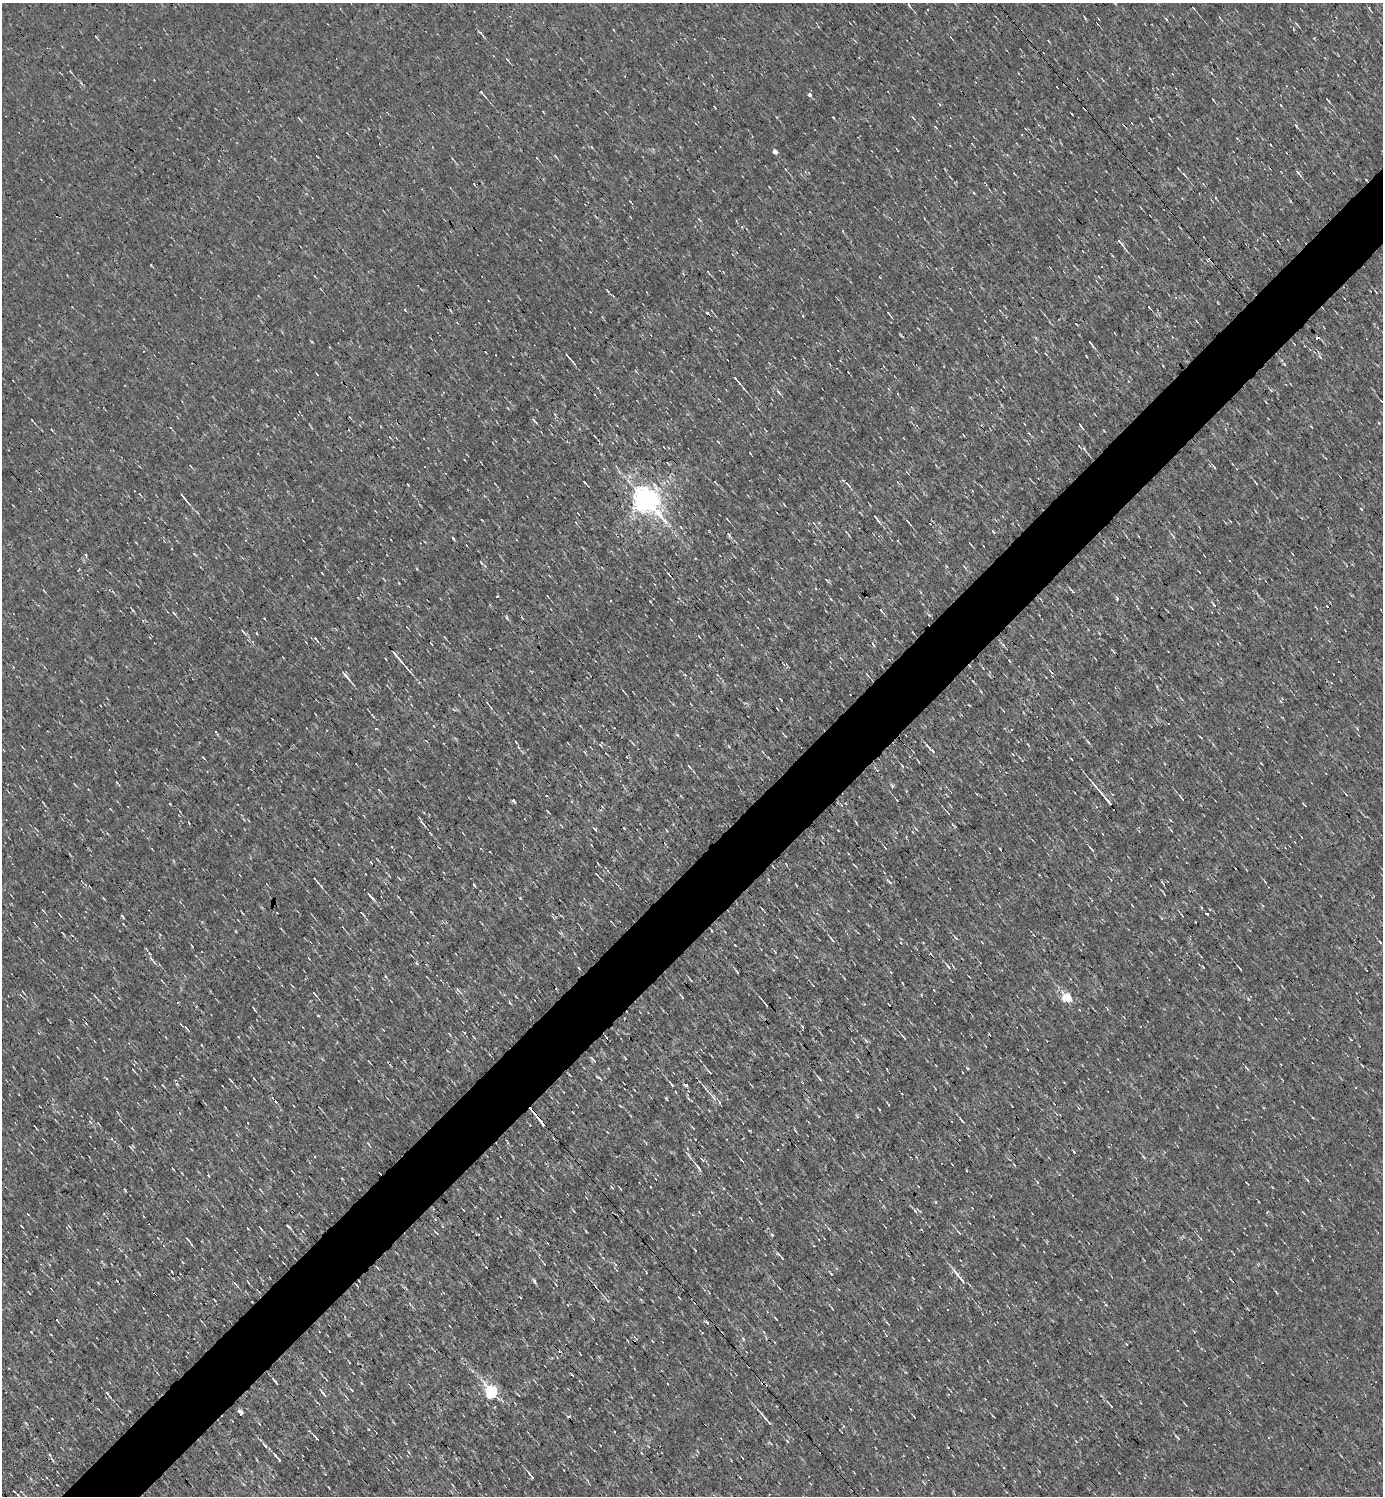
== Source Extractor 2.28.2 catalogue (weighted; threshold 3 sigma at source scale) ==
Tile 7 of 4 x 4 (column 3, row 2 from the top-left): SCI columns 2915-4295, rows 2987-4480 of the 5973 x 5973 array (HDU 1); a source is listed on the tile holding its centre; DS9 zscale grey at full resolution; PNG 1385 x 1498 px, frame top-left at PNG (2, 3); no overlay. Shown black and unused: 5% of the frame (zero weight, under 3 of 4 exposures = <1% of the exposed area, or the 3 px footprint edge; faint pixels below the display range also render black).
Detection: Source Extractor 2.28.2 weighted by HDU 2 'WHT'; one run over the whole footprint, this tile lists its part. Background 9.75e-05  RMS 0.041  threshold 0.185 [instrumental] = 3 sigma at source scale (4.5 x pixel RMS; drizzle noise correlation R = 1.50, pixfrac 1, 0.05/0.05 arcsec/px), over >= 5 px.
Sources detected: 262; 18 cosmic-ray / hot-pixel residue — not listed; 2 inside a brighter listed object's ellipse — not listed separately; the other 242 listed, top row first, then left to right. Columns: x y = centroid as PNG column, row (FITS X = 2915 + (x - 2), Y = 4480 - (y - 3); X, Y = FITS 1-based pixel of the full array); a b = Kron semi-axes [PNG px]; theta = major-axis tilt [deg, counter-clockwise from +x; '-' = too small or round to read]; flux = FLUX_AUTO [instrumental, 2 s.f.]
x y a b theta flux
909 5 7 3 -56 5.7
1193 8 3 2 - 4.3
1166 19 5 3 - 3.5
480 33 4 3 - 14
96 37 6 2 -46 4.1
951 37 6 2 -54 3.6
70 71 4 2 - 3.1
624 76 3 2 - 2.5
482 93 11 3 -49 9.7
809 94 4 4 - 14
1328 100 5 2 - 5
939 104 5 2 - 3.8
833 117 4 2 - 2.7
299 118 6 2 -50 3.5
913 118 6 3 -48 5.8
1296 126 7 3 -56 8
935 127 5 3 - 3.7
775 151 4 4 - 32
453 159 5 3 - 3.7
1298 173 11 4 -54 8.9
1184 174 7 3 -45 6.9
974 192 3 3 - 6.7
1215 197 3 2 - 3.4
596 216 7 3 -49 5.1
699 219 5 4 - 4.2
742 227 4 4 - 3.7
1278 241 3 2 - 2.2
1120 242 12 4 -47 13
151 265 3 2 - 4.1
708 272 5 3 - 3.2
880 277 3 2 - 3.9
608 291 5 3 - 4.3
1149 307 4 2 - 4.5
803 316 3 3 - 2.9
1091 343 8 2 -54 6.7
1294 344 4 2 - 2.6
568 356 14 2 -51 10
1320 356 6 4 -45 6.3
840 360 3 3 - 3.1
1284 364 5 3 - 4.5
944 366 3 2 - 2.6
1163 366 3 2 - 3.5
736 380 13 3 -51 15
779 392 8 4 -47 7.8
32 420 3 2 - 2.7
1024 424 3 2 - 3.3
1081 426 7 2 -52 6.3
1311 427 4 2 - 3.5
616 435 2 2 - 2.8
903 438 3 2 - 2.8
718 442 4 2 - 3.5
1084 449 7 4 -46 7.1
585 482 4 2 - 3.8
715 482 5 3 - 3.6
1256 483 5 2 - 4.4
849 485 6 2 -47 4.9
184 497 13 2 -50 14
645 498 9 7 -47 5600
784 504 5 2 - 3.8
1361 509 3 3 - 4.2
876 517 12 3 -49 13
727 519 4 2 - 3.2
908 522 7 2 -53 7.3
814 523 4 3 - 2.9
993 532 4 2 - 4.7
729 535 8 4 -60 8.6
1173 536 10 3 -53 6.7
453 538 4 2 - 5.4
970 543 5 2 - 4.7
85 555 4 3 - 5.2
481 562 6 3 -48 5.2
1199 572 3 2 - 2.8
44 591 6 2 -45 3.2
497 596 3 2 - 4.3
1117 598 7 4 -67 5.8
831 599 5 3 - 3.3
1214 605 7 3 -55 6.7
132 610 9 2 -54 4.8
174 613 6 3 -45 5
929 615 5 4 - 5.2
507 617 5 3 - 5
671 619 4 3 - 3
243 631 9 3 -45 7.9
699 636 5 2 - 3.1
315 638 3 3 - 92
1113 651 7 3 -60 5
397 656 22 3 -50 26
867 674 5 2 - 5.1
345 675 16 3 -50 19
780 699 4 2 - 3.2
1281 700 8 3 65 4.8
969 705 4 2 - 2.9
1200 737 5 2 - 3.1
1088 741 6 2 -45 5.2
600 745 6 4 -45 6.4
1028 745 5 3 - 4.1
929 748 7 3 -52 8.8
585 752 5 3 - 4.1
763 752 4 3 - 3.5
627 757 3 2 - 2.9
203 758 4 2 - 4.7
689 766 6 2 -49 5.3
902 766 5 3 - 3.5
892 785 6 4 -45 6.2
379 790 5 4 - 3.8
1346 794 5 3 - 3.7
1104 797 28 2 -50 53
1182 798 8 3 -54 7.3
897 800 4 2 - 3.5
513 801 4 3 - 11
951 806 5 3 - 4.1
423 823 10 3 -49 9.4
624 828 4 2 - 3.2
595 829 7 3 -52 8.1
667 830 4 2 - 3.5
885 848 4 2 - 3.6
1092 849 9 3 -50 10
787 865 4 2 - 2.9
596 874 4 2 - 4.6
315 879 10 3 -52 9.7
890 883 4 4 - 12
474 885 5 3 - 4.3
370 896 13 3 -49 13
1201 907 4 3 - 3.7
43 910 6 3 -53 4.8
59 914 5 2 - 3
362 914 9 2 -51 5.7
1207 914 3 3 - 7.9
1182 915 6 2 -47 3.6
123 917 5 3 - 5.5
236 931 4 3 - 3.2
712 931 3 2 - 4.3
63 933 8 2 -50 5.1
956 938 5 3 - 4.5
832 940 5 3 - 5.8
982 942 3 2 - 2.1
735 945 3 2 - 3.2
775 952 7 3 -55 4.8
151 959 13 4 -49 13
416 963 5 3 - 5.3
948 966 9 3 -58 7.1
579 968 5 3 - 3.6
1240 968 5 2 - 5.7
737 971 9 2 -52 5.5
891 972 5 3 - 4
385 976 4 4 - 4.7
690 980 9 2 -44 5.5
162 981 5 2 - 3.4
903 983 3 2 - 2.8
458 990 12 3 -50 8.8
934 990 3 3 - 2.8
314 994 7 3 -55 7.2
95 996 6 3 -52 4.6
682 997 5 3 - 4.4
789 997 4 3 - 4.9
1067 998 6 5 - 200
766 1004 6 2 -49 7.7
254 1009 8 3 -51 5.8
318 1015 4 3 - 4.3
803 1027 3 3 - 17
186 1028 8 3 -46 6.1
904 1037 8 3 -51 8.1
866 1041 8 3 -50 6.1
625 1058 5 2 - 3.3
593 1060 9 3 -43 7.1
13 1067 3 2 - 2.7
967 1068 5 3 - 4.5
1246 1068 8 2 -50 4.8
133 1070 4 2 - 3
709 1072 5 3 - 5.1
819 1078 9 3 -48 8.7
230 1080 5 2 - 5.8
686 1085 4 3 - 9.9
713 1097 12 4 -57 15
180 1113 4 3 - 3
539 1118 9 4 -49 47
120 1120 5 3 - 3.8
962 1120 11 2 -45 7.1
693 1128 5 2 - 3.3
508 1143 4 4 - 4.3
369 1144 8 2 -55 4
1144 1157 5 3 - 4.5
702 1160 8 3 -48 7.4
742 1160 6 2 -45 3.8
698 1168 11 3 -52 18
173 1169 4 2 - 3
1307 1180 6 3 -52 4.4
651 1187 3 2 - 3.5
724 1189 4 3 - 2.9
125 1190 5 2 - 4.2
266 1210 4 4 - 4.9
916 1210 9 3 63 6.3
28 1214 4 2 - 2.8
435 1219 5 4 - 5.3
497 1219 3 3 - 3.6
69 1226 6 3 -45 5
288 1226 6 3 -42 8
261 1229 6 2 -50 4.9
436 1233 6 2 -49 3.9
478 1234 6 2 -13 4.1
187 1239 10 3 -48 9.2
695 1250 4 2 - 2.9
782 1258 7 3 -54 5.2
544 1263 6 2 -45 3.3
486 1267 2 2 - 4
171 1271 3 2 - 3.1
646 1272 4 2 - 2.7
961 1279 22 4 -50 37
248 1282 6 3 -55 4.6
98 1283 4 3 - 3.3
235 1284 11 2 -48 6.1
406 1288 10 3 -40 6.6
520 1297 3 2 - 3
568 1305 3 3 - 3.5
776 1319 5 2 - 3.8
707 1322 7 3 -19 6.3
1194 1332 3 2 - 7.5
51 1334 3 2 - 4.8
743 1339 5 3 - 4.8
928 1340 4 2 - 2.8
635 1369 4 2 - 3.3
275 1382 9 3 -52 7.2
352 1390 4 3 - 4
323 1392 9 3 -48 7.7
492 1392 7 6 - 600
108 1394 11 3 -55 9.2
347 1398 8 2 -58 4.5
1185 1404 5 2 - 3.3
1111 1406 4 2 - 3.7
240 1412 6 3 -40 34
914 1417 4 2 - 3
52 1418 3 2 - 2.9
767 1420 21 3 -50 24
26 1423 5 3 - 4.1
1177 1437 9 2 -42 5.7
317 1438 5 2 - 4.3
787 1441 3 3 - 7.6
265 1446 4 3 - 7.4
279 1460 7 3 -49 13
1004 1468 3 3 - 9.1
530 1475 13 3 -52 12
14 1491 3 2 - 3.2
Overlapping masked pixels (flux is a lower limit): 1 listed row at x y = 539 1118
Unlisted compact peaks at least as high as the median listed source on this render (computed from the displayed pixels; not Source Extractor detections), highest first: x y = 534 1281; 772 1235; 666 1098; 831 1274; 408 485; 936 1202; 405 310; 368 1429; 1003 645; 31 1332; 533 420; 1086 356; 516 742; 1248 999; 170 804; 1203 967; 1072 114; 677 735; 194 554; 729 746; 586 1231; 117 783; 1261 763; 510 1003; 342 1179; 612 1188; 322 573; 189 823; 879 1109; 1106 1305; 1037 1182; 192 946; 482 520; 264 618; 1357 728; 1072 591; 796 957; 838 830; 411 912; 1281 105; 1214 467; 417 569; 848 372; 201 1045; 768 879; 1099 633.